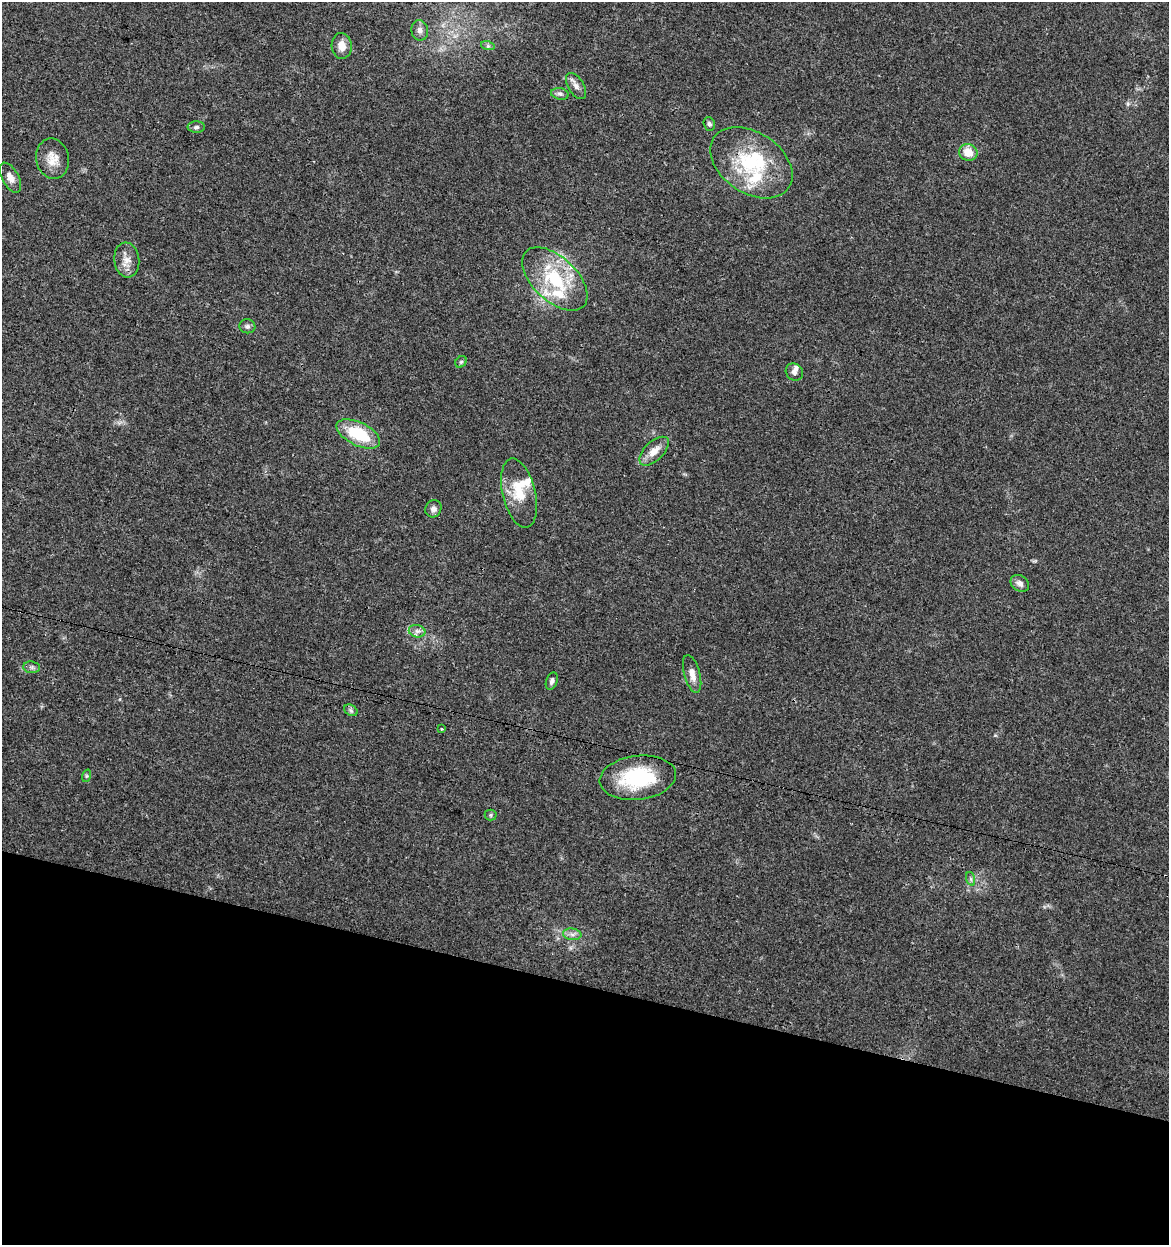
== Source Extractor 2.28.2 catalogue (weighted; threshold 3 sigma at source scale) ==
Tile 15 of 4 x 4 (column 3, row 4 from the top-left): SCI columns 2623-3789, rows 2-1244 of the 5182 x 4982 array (HDU 1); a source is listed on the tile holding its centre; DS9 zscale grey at full resolution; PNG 1171 x 1247 px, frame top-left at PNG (2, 2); each listed source drawn as its Kron ellipse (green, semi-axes under 4 px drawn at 4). Shown black and unused: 21% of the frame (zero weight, under 3 of 4 exposures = <1% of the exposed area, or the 3 px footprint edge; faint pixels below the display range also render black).
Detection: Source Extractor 2.28.2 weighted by HDU 2 'WHT'; one run over the whole footprint, this tile lists its part. Background 0.0353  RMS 0.0034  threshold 0.0155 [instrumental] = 3 sigma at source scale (4.5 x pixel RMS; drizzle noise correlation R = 1.50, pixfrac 1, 0.0396/0.0396 arcsec/px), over >= 5 px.
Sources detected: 37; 5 inside a brighter listed object's ellipse — not listed separately; the other 32 listed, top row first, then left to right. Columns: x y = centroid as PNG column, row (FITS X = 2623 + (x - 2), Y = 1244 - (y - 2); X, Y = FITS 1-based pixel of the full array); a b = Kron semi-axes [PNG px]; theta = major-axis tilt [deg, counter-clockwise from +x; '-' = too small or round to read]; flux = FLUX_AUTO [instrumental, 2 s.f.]
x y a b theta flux
420 30 10 8 -79 1.8
342 46 13 10 -86 3.3
488 46 7 4 -17 0.63
576 86 14 8 -58 2
560 94 9 5 -9 0.99
709 124 7 5 -69 0.77
196 127 8 5 1 0.91
968 152 9 8 - 5.4
52 159 20 16 -78 5
751 163 45 30 -34 27
10 178 16 8 -60 2.5
127 260 17 12 -83 3.5
555 279 40 22 -43 23
247 326 8 7 - 1
461 362 6 5 - 0.57
794 372 9 8 - 1.4
358 434 23 11 -26 16
654 451 18 9 44 4
519 493 35 16 -76 10
433 509 9 8 - 1.5
1020 583 10 7 -35 1.7
417 631 8 6 -12 1.3
32 667 8 5 -7 0.91
692 674 19 8 -75 3
552 681 9 5 69 1
351 710 7 5 -31 0.72
441 729 3 2 - 0.51
86 776 6 4 72 0.51
638 778 38 22 7 25
491 815 6 5 - 0.58
971 879 7 4 -72 0.73
572 934 9 6 -8 1.3
Overlapping masked pixels (flux is a lower limit): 1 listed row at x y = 751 163